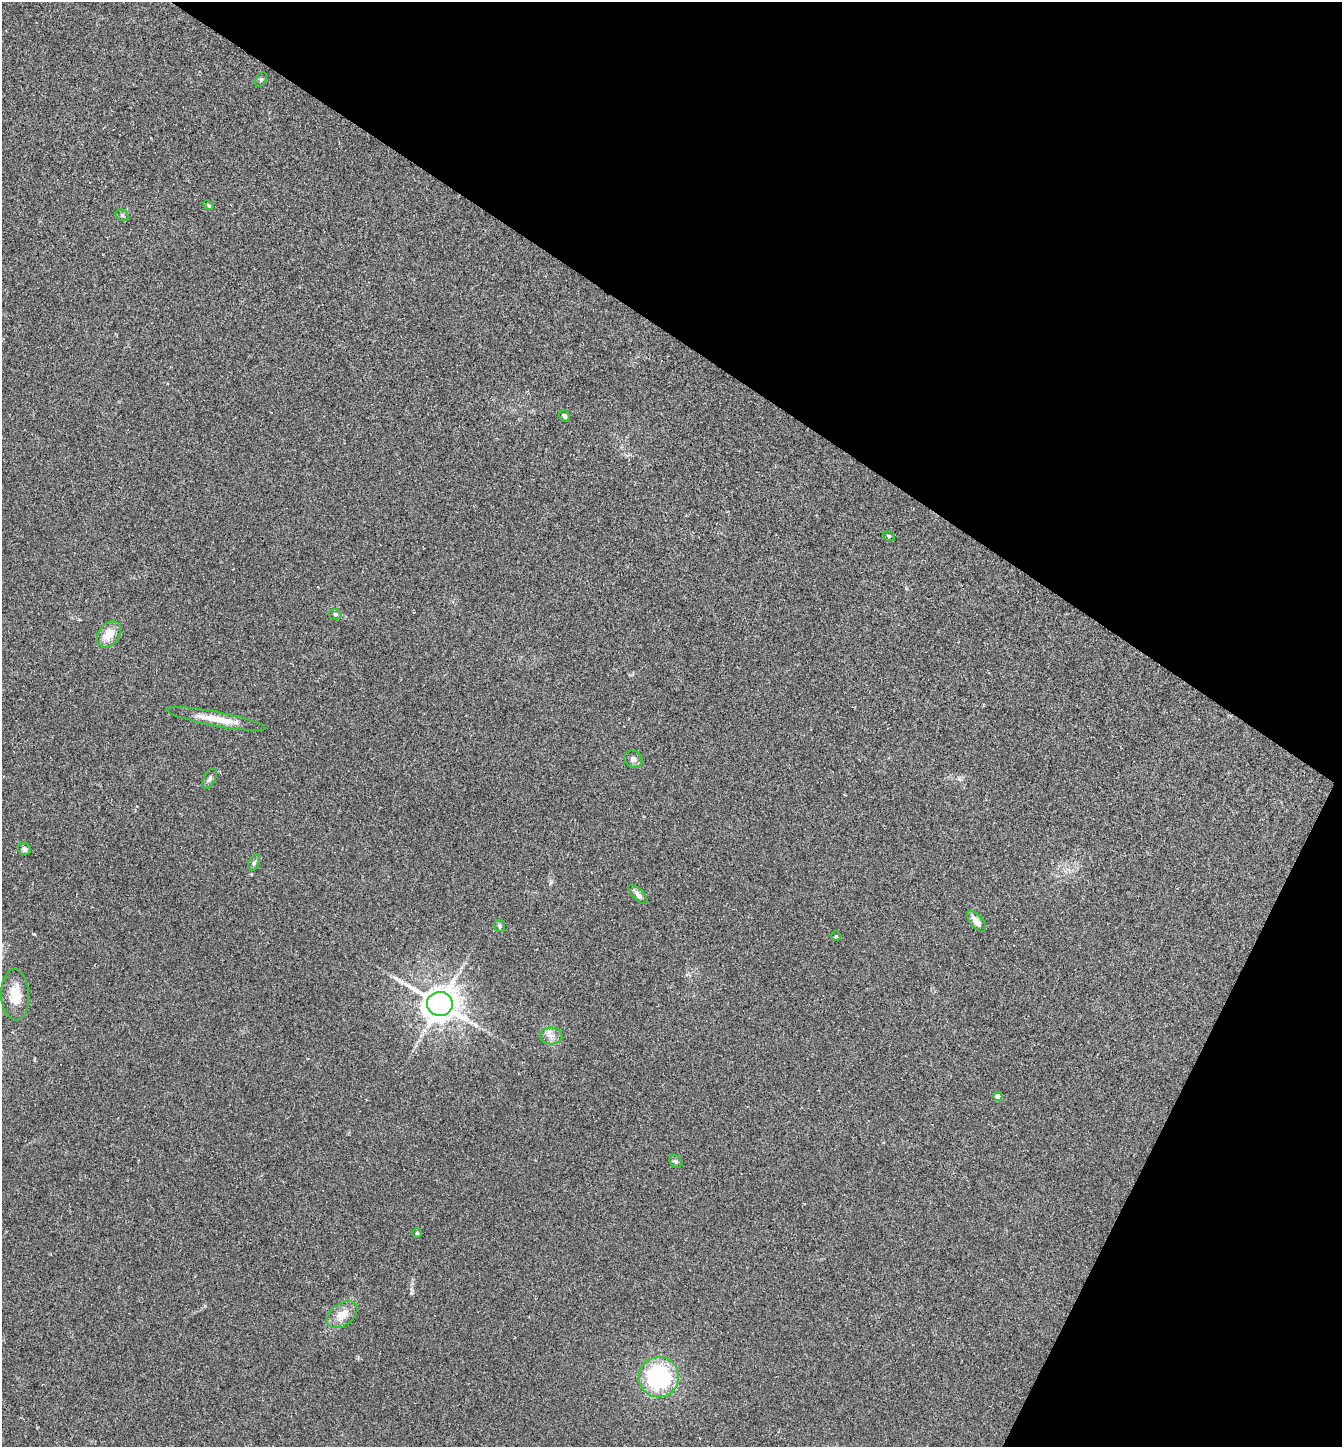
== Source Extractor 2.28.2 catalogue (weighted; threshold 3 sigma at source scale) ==
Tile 8 of 4 x 4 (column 4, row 2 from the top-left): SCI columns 4165-5504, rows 2891-4335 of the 5788 x 5779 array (HDU 1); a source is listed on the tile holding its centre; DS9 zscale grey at full resolution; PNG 1344 x 1449 px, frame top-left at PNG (2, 2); each listed source drawn as its Kron ellipse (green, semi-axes under 4 px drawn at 4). Shown black and unused: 30% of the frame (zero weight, under 2 of 3 exposures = <1% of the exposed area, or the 3 px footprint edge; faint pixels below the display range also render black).
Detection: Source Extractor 2.28.2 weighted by HDU 2 'WHT'; one run over the whole footprint, this tile lists its part. Background 0.057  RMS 0.0088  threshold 0.0396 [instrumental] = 3 sigma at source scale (4.5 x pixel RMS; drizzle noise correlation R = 1.50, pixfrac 1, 0.05/0.05 arcsec/px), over >= 5 px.
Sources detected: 24; all 24 listed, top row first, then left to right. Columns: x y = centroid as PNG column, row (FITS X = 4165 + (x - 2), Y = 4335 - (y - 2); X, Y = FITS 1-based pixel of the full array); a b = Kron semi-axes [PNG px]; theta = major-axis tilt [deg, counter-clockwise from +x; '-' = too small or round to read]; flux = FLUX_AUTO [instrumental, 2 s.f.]
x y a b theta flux
261 80 7 5 63 1.6
209 205 5 4 - 1.3
122 215 7 5 -26 1.6
565 416 6 5 - 2
889 536 6 4 -18 1.3
335 614 6 5 - 1.9
109 634 14 10 53 13
216 719 50 7 -11 17
633 759 9 8 - 3.6
210 778 11 5 63 2.6
24 849 6 6 - 2.7
254 863 8 5 63 2.1
638 895 12 5 -44 3.9
976 921 13 6 -50 6.9
500 926 6 5 - 1.8
836 936 5 4 - 1.2
15 995 25 14 -88 18
440 1004 13 12 - 1400
551 1036 11 8 3 5.6
998 1096 4 4 - 5.8
676 1161 7 5 -41 1.7
417 1233 5 5 - 1.1
342 1315 17 11 36 13
659 1377 20 20 - 92